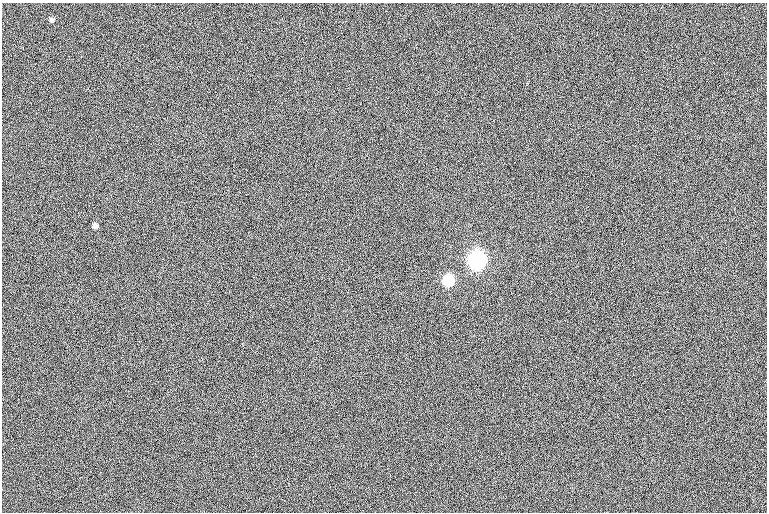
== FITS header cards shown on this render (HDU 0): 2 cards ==
NAXIS1  =                  765
NAXIS2  =                  510

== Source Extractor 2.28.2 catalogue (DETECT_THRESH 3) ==
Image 765 x 510 px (HDU 0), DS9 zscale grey, 1 PNG px = 1 image px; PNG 769 x 514 px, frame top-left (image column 1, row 510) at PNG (2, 3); no overlay
Background 1.28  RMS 12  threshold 35.2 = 3 sigma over >= 5 px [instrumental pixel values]
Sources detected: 4; all 4 listed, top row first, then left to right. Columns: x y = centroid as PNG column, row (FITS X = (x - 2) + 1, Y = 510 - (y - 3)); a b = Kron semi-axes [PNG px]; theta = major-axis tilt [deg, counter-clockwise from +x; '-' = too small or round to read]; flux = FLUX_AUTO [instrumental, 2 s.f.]
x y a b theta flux
52 20 7 6 - 1600
95 226 6 5 - 3200
477 261 7 6 - 670000
448 281 7 6 - 110000